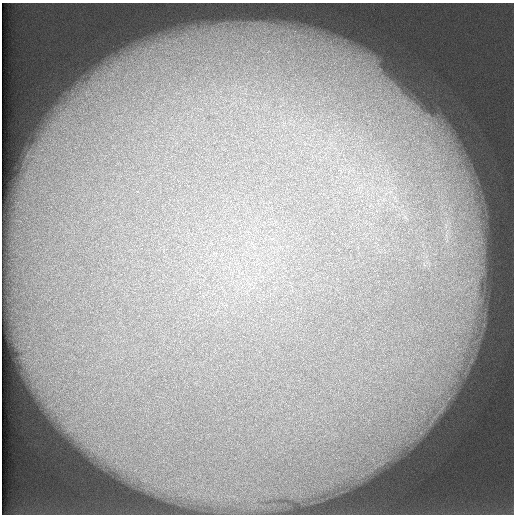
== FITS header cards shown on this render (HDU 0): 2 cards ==
NAXIS1  =                  512 /
NAXIS2  =                  512 /

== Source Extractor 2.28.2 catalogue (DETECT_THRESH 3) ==
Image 512 x 512 px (HDU 0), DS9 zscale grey, 1 PNG px = 1 image px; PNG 516 x 516 px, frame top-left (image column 1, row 512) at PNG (2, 3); no overlay
Background 123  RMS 5.4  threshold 16.3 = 3 sigma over >= 5 px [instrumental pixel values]
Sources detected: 3; all 3 listed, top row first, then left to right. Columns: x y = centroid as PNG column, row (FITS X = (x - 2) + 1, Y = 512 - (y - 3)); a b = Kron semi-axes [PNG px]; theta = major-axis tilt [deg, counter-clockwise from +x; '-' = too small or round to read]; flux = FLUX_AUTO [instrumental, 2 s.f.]
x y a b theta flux
404 101 14 10 -31 5800
413 112 30 12 -12 13000
425 123 12 6 -22 3200